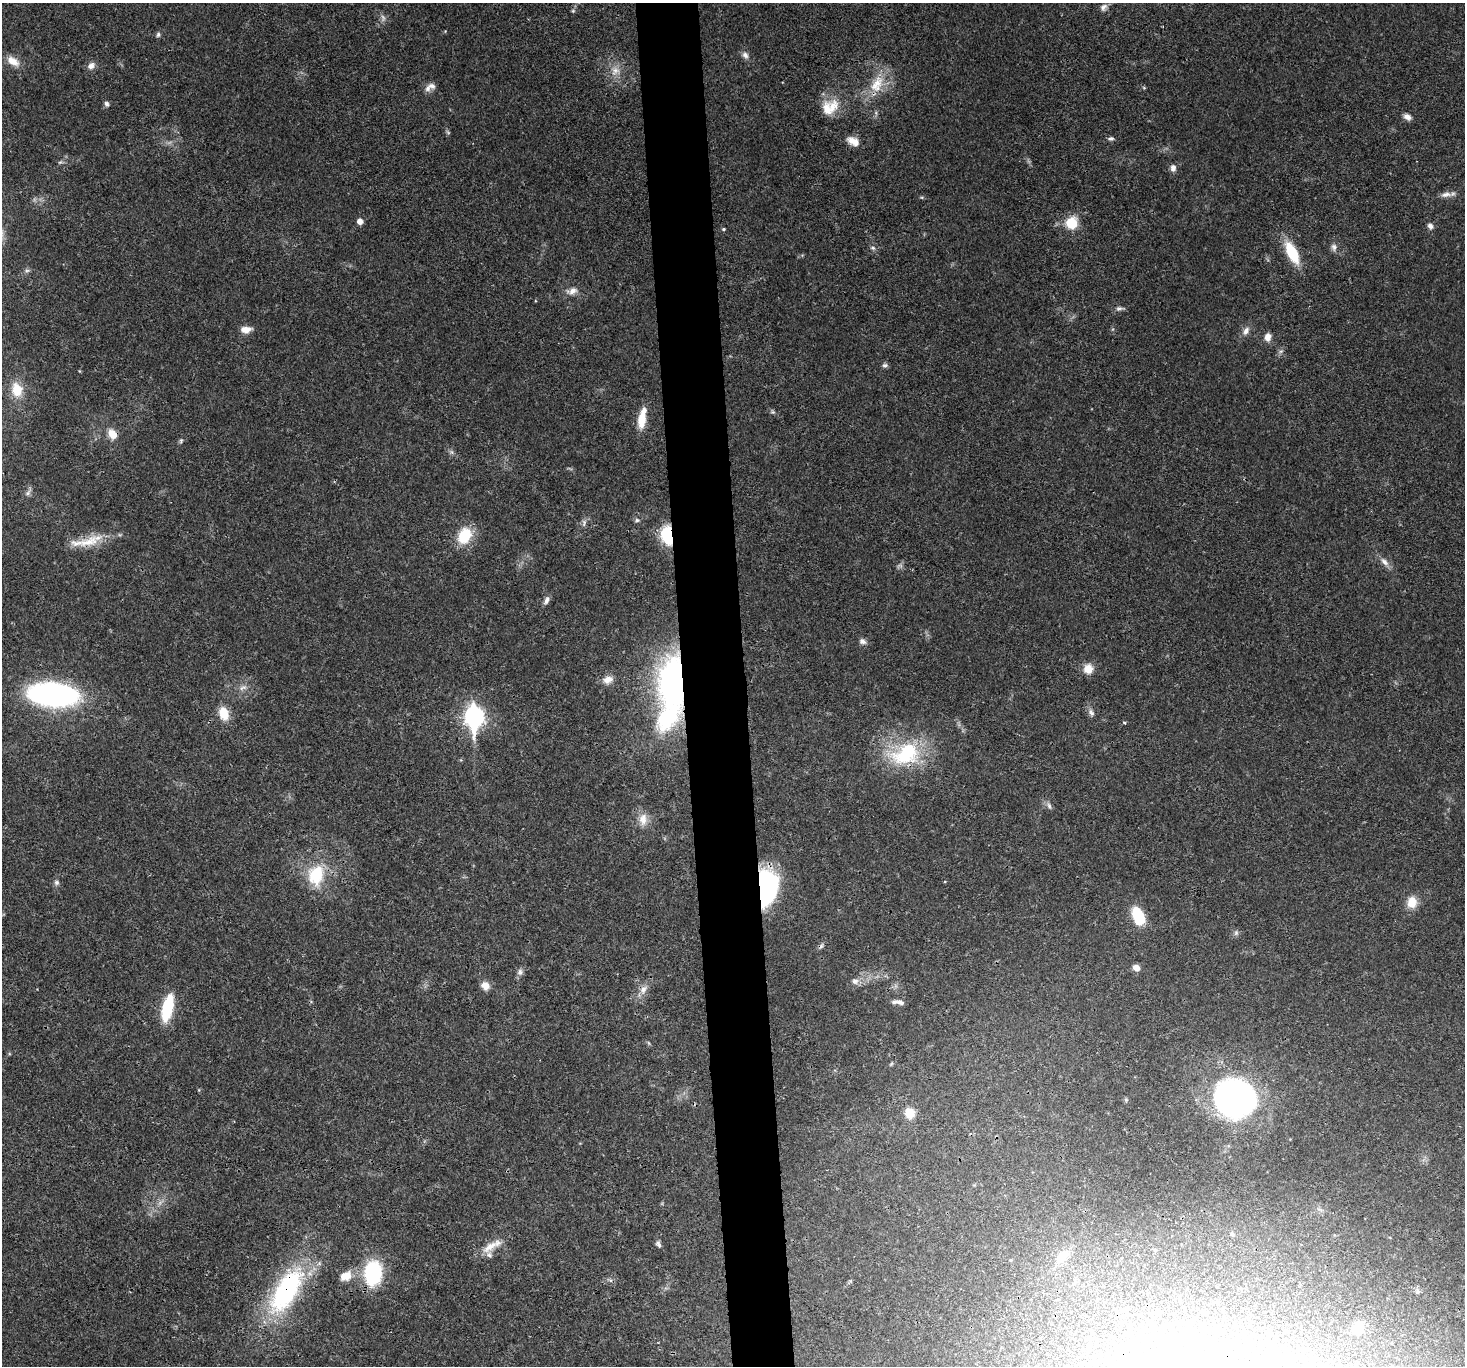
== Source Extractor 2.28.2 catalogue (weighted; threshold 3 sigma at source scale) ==
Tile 5 of 3 x 3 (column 2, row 2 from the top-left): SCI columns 1465-2927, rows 1512-2875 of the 4390 x 4366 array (HDU 1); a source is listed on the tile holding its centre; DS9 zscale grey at full resolution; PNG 1467 x 1368 px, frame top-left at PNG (2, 3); no overlay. Shown black and unused: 4% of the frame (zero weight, under 3 of 4 exposures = <1% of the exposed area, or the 3 px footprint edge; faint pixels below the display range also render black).
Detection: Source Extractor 2.28.2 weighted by HDU 2 'WHT'; one run over the whole footprint, this tile lists its part. Background 0.0299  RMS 0.0024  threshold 0.0107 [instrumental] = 3 sigma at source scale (4.5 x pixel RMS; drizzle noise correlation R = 1.50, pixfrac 1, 0.05/0.05 arcsec/px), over >= 5 px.
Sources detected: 95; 2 too faint to see at this stretch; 1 inside a brighter object's white glare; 1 cosmic-ray / hot-pixel residue — not listed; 5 inside a brighter listed object's ellipse — not listed separately; the other 86 listed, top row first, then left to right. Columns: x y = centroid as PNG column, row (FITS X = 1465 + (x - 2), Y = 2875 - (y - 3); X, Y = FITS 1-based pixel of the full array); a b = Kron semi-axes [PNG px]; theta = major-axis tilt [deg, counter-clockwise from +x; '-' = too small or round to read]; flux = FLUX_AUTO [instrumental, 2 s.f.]
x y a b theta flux
1103 7 10 7 50 0.97
573 11 5 5 - 0.34
158 34 7 5 86 0.5
745 55 10 7 -48 1
13 61 17 10 -32 2.7
91 66 11 8 38 1.3
615 71 13 12 - 2.5
877 84 29 16 64 7
428 88 10 8 60 1.3
1144 88 6 3 -19 0.26
106 104 7 5 -57 0.64
830 107 25 18 36 5.9
876 113 6 4 -73 0.42
1407 117 9 6 -34 1.3
1111 138 8 5 0 0.58
853 141 16 9 -26 2.4
60 162 8 5 24 0.46
1173 168 8 6 88 1.2
1446 194 15 7 7 1.4
922 197 6 3 18 0.27
360 221 5 5 - 1.8
1072 223 13 12 - 5.7
1430 226 7 6 - 0.96
723 229 5 4 - 0.3
1334 247 10 8 -77 1
873 248 8 5 -19 0.54
1292 252 26 11 -64 9.1
572 291 15 8 18 1.7
1119 308 11 5 6 0.74
246 329 12 7 3 2.2
1246 331 12 7 62 1.4
1268 337 9 7 80 1.7
1281 351 6 5 - 0.51
885 365 8 6 20 0.57
17 390 17 13 -77 4.4
773 412 6 5 - 0.39
642 419 23 8 80 5.3
112 434 14 10 -57 2.6
181 441 7 4 71 0.41
28 493 9 6 41 0.73
637 520 6 5 - 0.47
584 523 10 6 85 0.77
667 535 17 10 -79 13
464 536 18 13 63 8.2
89 542 35 14 19 6.3
1384 562 13 7 -46 1.5
546 600 12 6 67 0.93
862 641 8 7 - 1
1088 669 12 11 - 2.7
608 680 13 9 17 2
673 682 41 21 89 74
243 688 12 4 1 0.88
53 695 41 18 -5 69
224 713 15 10 -74 4.3
1091 713 10 7 -59 0.9
474 717 11 8 -88 94
1125 723 4 4 - 0.27
905 754 43 28 19 19
1049 806 10 5 -70 0.71
643 819 18 11 90 2.7
316 875 26 19 77 11
56 882 7 6 - 0.64
764 891 36 19 71 42
1412 902 15 12 85 3.2
1138 916 19 11 -68 8.9
1236 933 7 6 - 0.58
1136 968 7 6 - 1.5
520 972 10 7 73 0.91
855 981 10 8 9 1.2
485 986 11 9 -42 1.8
643 989 14 9 49 1.8
901 1002 11 6 -21 0.96
167 1008 27 10 77 12
649 1043 6 3 -70 0.3
1235 1098 27 25 0 120
910 1113 9 8 - 4.9
1232 1234 5 4 - 0.47
658 1244 9 6 -54 0.68
491 1246 33 10 31 3.7
1062 1256 22 11 46 3.8
373 1273 23 16 87 19
346 1276 16 12 26 3
610 1280 7 4 -18 0.46
286 1291 64 26 59 36
1418 1291 6 5 - 0.53
1358 1328 15 11 58 3.5
Overlapping masked pixels (flux is a lower limit): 6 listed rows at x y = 830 107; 667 535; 673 682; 764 891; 373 1273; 286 1291